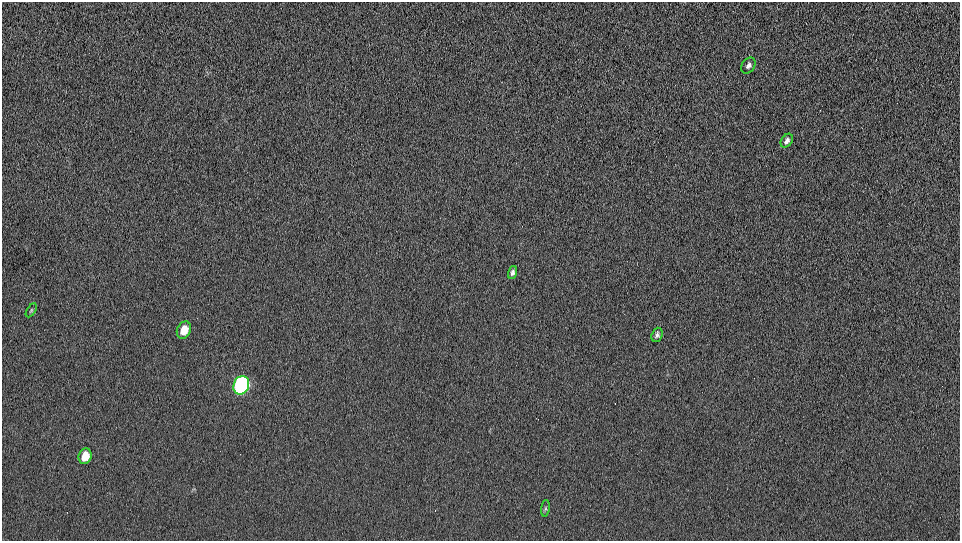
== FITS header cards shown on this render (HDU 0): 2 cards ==
NAXIS1  =                  958 / Axis length
NAXIS2  =                  539 / Axis length

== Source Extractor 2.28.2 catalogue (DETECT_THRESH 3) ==
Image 958 x 539 px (HDU 0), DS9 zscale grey, 1 PNG px = 1 image px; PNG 962 x 543 px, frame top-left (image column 1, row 539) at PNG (2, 2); each listed source drawn as its Kron ellipse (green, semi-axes under 4 px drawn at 4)
Background 270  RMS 18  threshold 54.2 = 3 sigma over >= 5 px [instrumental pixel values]
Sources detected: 9; all 9 listed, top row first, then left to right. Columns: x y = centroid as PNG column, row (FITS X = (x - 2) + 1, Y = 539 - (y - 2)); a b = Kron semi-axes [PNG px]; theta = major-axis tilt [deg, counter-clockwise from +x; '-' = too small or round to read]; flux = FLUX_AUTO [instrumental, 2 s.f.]
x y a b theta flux
748 65 9 6 52 3800
787 141 7 5 55 4300
512 273 7 4 76 3100
31 310 8 4 57 2200
184 330 9 7 68 16000
657 335 7 5 70 3500
241 385 9 7 68 660000
85 456 8 6 70 19000
545 508 8 4 82 2000